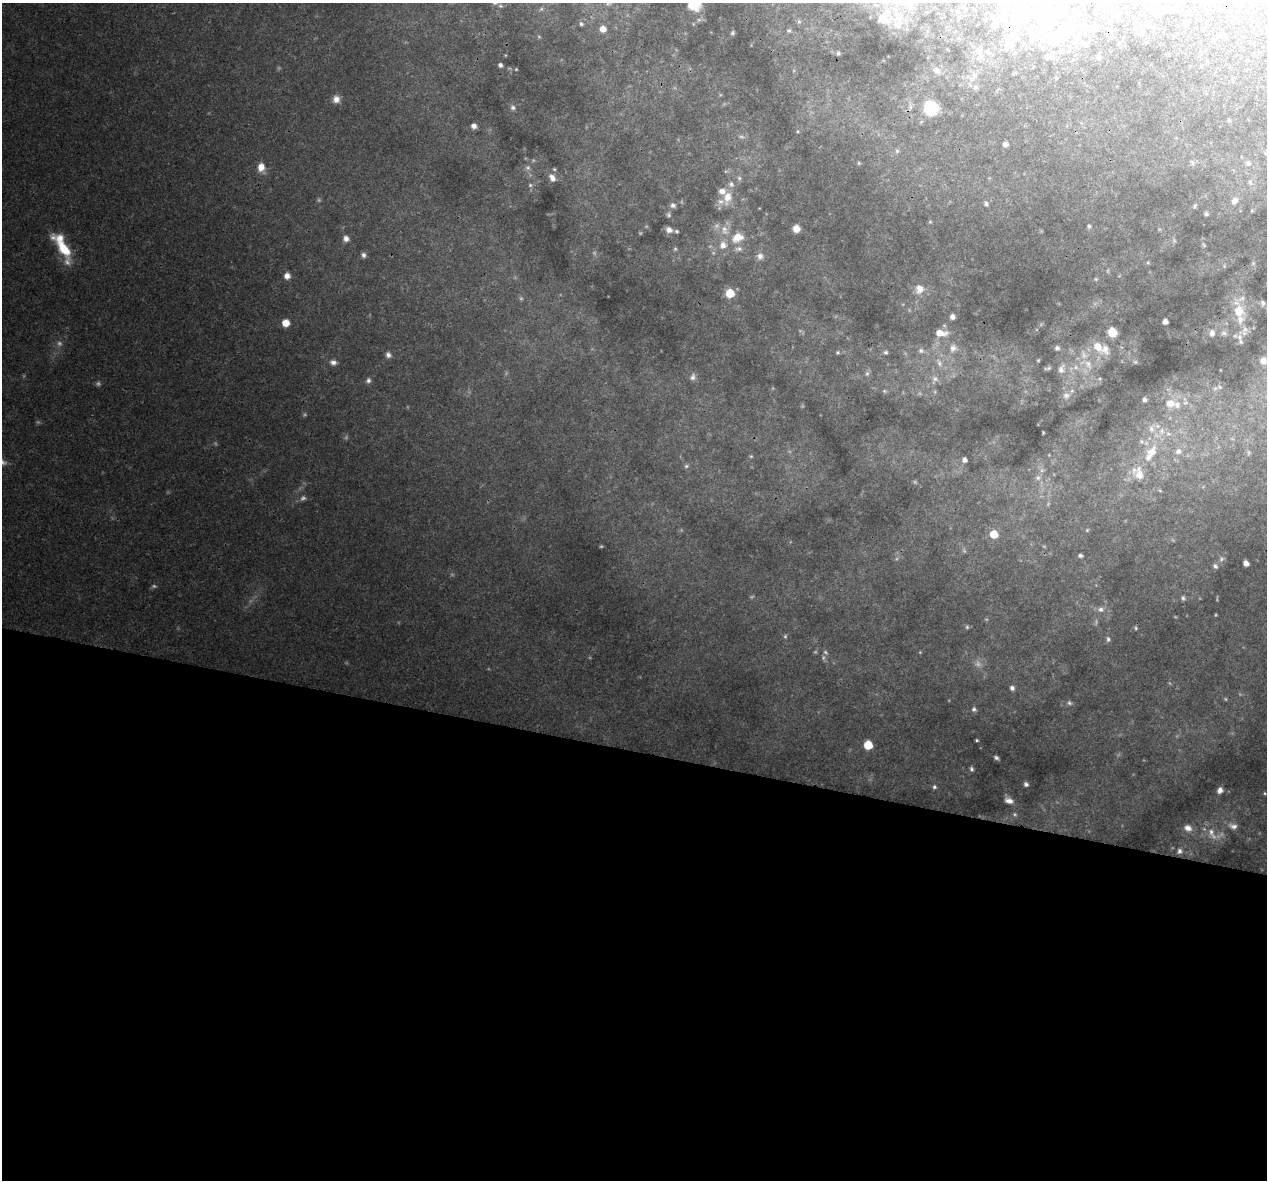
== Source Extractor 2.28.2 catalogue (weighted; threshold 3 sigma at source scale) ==
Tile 14 of 4 x 4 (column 2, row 4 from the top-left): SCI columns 1281-2545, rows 279-1456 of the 5100 x 5330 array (HDU 1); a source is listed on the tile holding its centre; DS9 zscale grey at full resolution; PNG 1269 x 1182 px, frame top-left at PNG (2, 3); no overlay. Shown black and unused: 36% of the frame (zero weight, under 3 of 4 exposures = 5% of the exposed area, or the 3 px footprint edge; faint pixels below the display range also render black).
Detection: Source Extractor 2.28.2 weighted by HDU 2 'WHT'; one run over the whole footprint, this tile lists its part. Background 0.0316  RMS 0.0021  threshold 0.00955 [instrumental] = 3 sigma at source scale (4.5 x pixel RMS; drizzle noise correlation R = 1.50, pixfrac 1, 0.0396/0.0396 arcsec/px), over >= 5 px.
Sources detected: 249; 48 too faint to see at this stretch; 12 inside a brighter object's white glare — not listed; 28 inside a brighter listed object's ellipse — not listed separately; the other 161 listed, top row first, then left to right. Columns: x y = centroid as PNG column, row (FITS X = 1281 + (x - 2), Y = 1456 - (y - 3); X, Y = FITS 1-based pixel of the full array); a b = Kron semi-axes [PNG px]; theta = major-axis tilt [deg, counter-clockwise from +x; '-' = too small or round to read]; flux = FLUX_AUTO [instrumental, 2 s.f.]
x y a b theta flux
608 3 12 7 16 0.98
694 4 12 9 19 7.8
1082 4 3 2 - 0.18
500 6 6 5 - 0.42
963 7 5 3 - 0.22
1098 7 4 3 - 0.34
541 9 7 6 - 0.66
1178 9 4 4 - 0.62
1152 10 7 5 -61 0.44
1051 11 25 17 40 6.6
1026 12 31 17 -50 7.9
1237 12 3 3 - 0.15
884 17 41 25 29 8.7
699 20 6 6 - 0.54
799 21 6 5 - 0.49
1186 22 4 4 - 0.47
581 24 7 6 - 0.53
1147 24 6 5 - 0.51
994 25 7 6 - 0.5
1096 28 6 5 - 0.45
603 29 6 6 - 2.1
789 31 7 6 - 0.53
1141 32 6 6 - 0.63
732 33 6 5 - 0.43
1055 40 28 20 -10 8.9
1212 41 4 4 - 0.26
1009 44 12 10 -87 2.6
838 53 5 4 - 0.4
505 55 4 3 - 0.17
979 58 8 5 72 0.63
1099 58 7 6 - 0.59
500 65 4 4 - 0.7
1201 66 4 3 - 0.16
516 69 4 4 - 0.2
936 70 11 8 -38 1.3
974 76 8 7 - 1
975 87 7 7 - 0.75
336 99 10 9 - 1.6
910 106 17 8 88 1.7
513 107 7 7 - 0.74
931 108 9 9 - 17
1229 120 6 4 -71 0.3
474 126 6 5 - 1.1
798 131 5 4 - 0.3
1005 144 5 5 - 0.88
897 151 6 6 - 0.53
1266 153 9 6 77 0.66
1192 162 9 5 -71 0.55
859 163 5 4 - 0.27
1248 163 8 8 - 1.1
261 167 10 8 -75 2.7
528 168 7 7 - 0.75
554 169 4 4 - 0.28
726 171 6 4 17 0.3
552 178 10 7 -59 1.5
739 178 8 6 -76 0.56
1250 182 9 7 -88 1
530 185 6 5 - 0.49
728 197 18 11 74 3.4
1235 200 10 8 52 1.7
986 204 6 5 - 0.55
673 205 7 6 - 0.79
1195 206 8 5 60 0.44
1252 210 5 5 - 0.28
1206 214 5 4 - 0.52
668 215 7 6 - 0.51
930 222 5 4 - 0.24
1089 226 6 5 - 0.48
796 228 7 7 - 2
669 230 8 7 - 1.3
724 230 16 11 -71 2.4
676 231 4 4 - 0.37
737 237 18 13 24 3.5
346 239 7 7 - 1.2
1204 245 7 4 -49 0.33
64 249 36 11 -56 9.9
675 249 6 5 - 0.34
364 255 6 5 - 0.69
760 256 9 9 - 1.1
1148 263 5 5 - 0.28
1253 263 6 6 - 0.43
287 276 7 6 - 1.6
1096 279 6 5 - 0.32
919 289 14 13 - 2.7
730 293 6 6 - 6.8
1263 303 6 5 - 0.62
1239 311 15 13 -74 4.9
952 317 5 5 - 0.97
1165 322 5 4 - 1.3
286 323 7 6 - 3
1245 329 10 8 -19 1.2
1112 332 9 8 - 3.6
940 333 14 8 -5 2.9
1212 333 8 6 85 0.96
1224 333 8 7 - 0.74
1240 337 10 9 - 1.3
1097 346 14 10 -58 3.7
953 348 13 12 - 2.2
1057 348 6 6 - 0.65
921 351 9 7 -15 1.1
838 352 4 4 - 0.31
886 352 6 6 - 0.53
388 355 8 7 - 0.89
1038 360 4 4 - 0.24
1263 360 10 9 - 1.5
333 362 9 7 -9 1.1
1135 362 7 5 -20 0.42
939 363 15 8 -64 2.2
1088 364 20 12 -59 4.6
1076 367 9 7 -39 1.4
1048 368 9 4 10 0.45
1061 369 14 8 68 1.7
867 374 8 6 88 0.67
693 377 10 7 70 0.92
935 379 15 10 70 2.4
368 380 7 6 - 0.71
1220 387 7 6 - 0.58
884 391 6 5 - 0.4
1066 395 11 10 - 1.5
1144 400 5 5 - 0.81
1170 403 14 12 -4 3.8
1152 428 17 11 76 3.3
1043 432 3 2 - 0.19
1178 451 10 9 - 1.7
1152 452 28 18 59 9.1
1249 452 7 6 - 0.51
751 456 5 4 - 0.27
964 460 5 5 - 0.94
686 466 7 6 - 0.54
1038 478 9 8 - 0.99
1160 491 5 5 - 0.31
1087 530 5 4 - 0.26
994 534 7 6 - 5.9
1080 555 5 4 - 0.56
1221 559 8 7 - 0.75
1246 563 5 5 - 1.5
1215 566 7 6 - 0.64
1183 598 7 5 -54 0.51
1101 609 10 8 16 1.4
967 627 6 5 - 0.37
1136 628 5 4 - 0.37
785 636 6 5 - 0.37
1108 639 8 6 -83 0.68
920 652 5 4 - 0.23
823 658 8 6 -90 0.5
1012 688 6 6 - 0.84
1069 703 8 6 -32 0.59
974 709 7 6 - 0.65
977 740 3 3 - 0.3
868 745 6 6 - 9.6
996 758 5 3 - 0.55
971 769 5 4 - 0.51
1026 784 4 4 - 0.68
934 787 5 5 - 0.5
1220 790 7 6 - 1.2
1265 793 5 4 - 0.27
1009 800 9 6 -22 1.4
1233 826 14 9 -10 1.6
1188 828 11 8 -25 1.7
1212 834 22 10 -61 3.2
1180 851 7 7 - 0.82
Overlapping masked pixels (flux is a lower limit): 1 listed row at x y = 1009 44
Isophote crosses this tile's border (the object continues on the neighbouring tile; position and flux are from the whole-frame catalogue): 5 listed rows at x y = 608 3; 694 4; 1178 9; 884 17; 1266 153